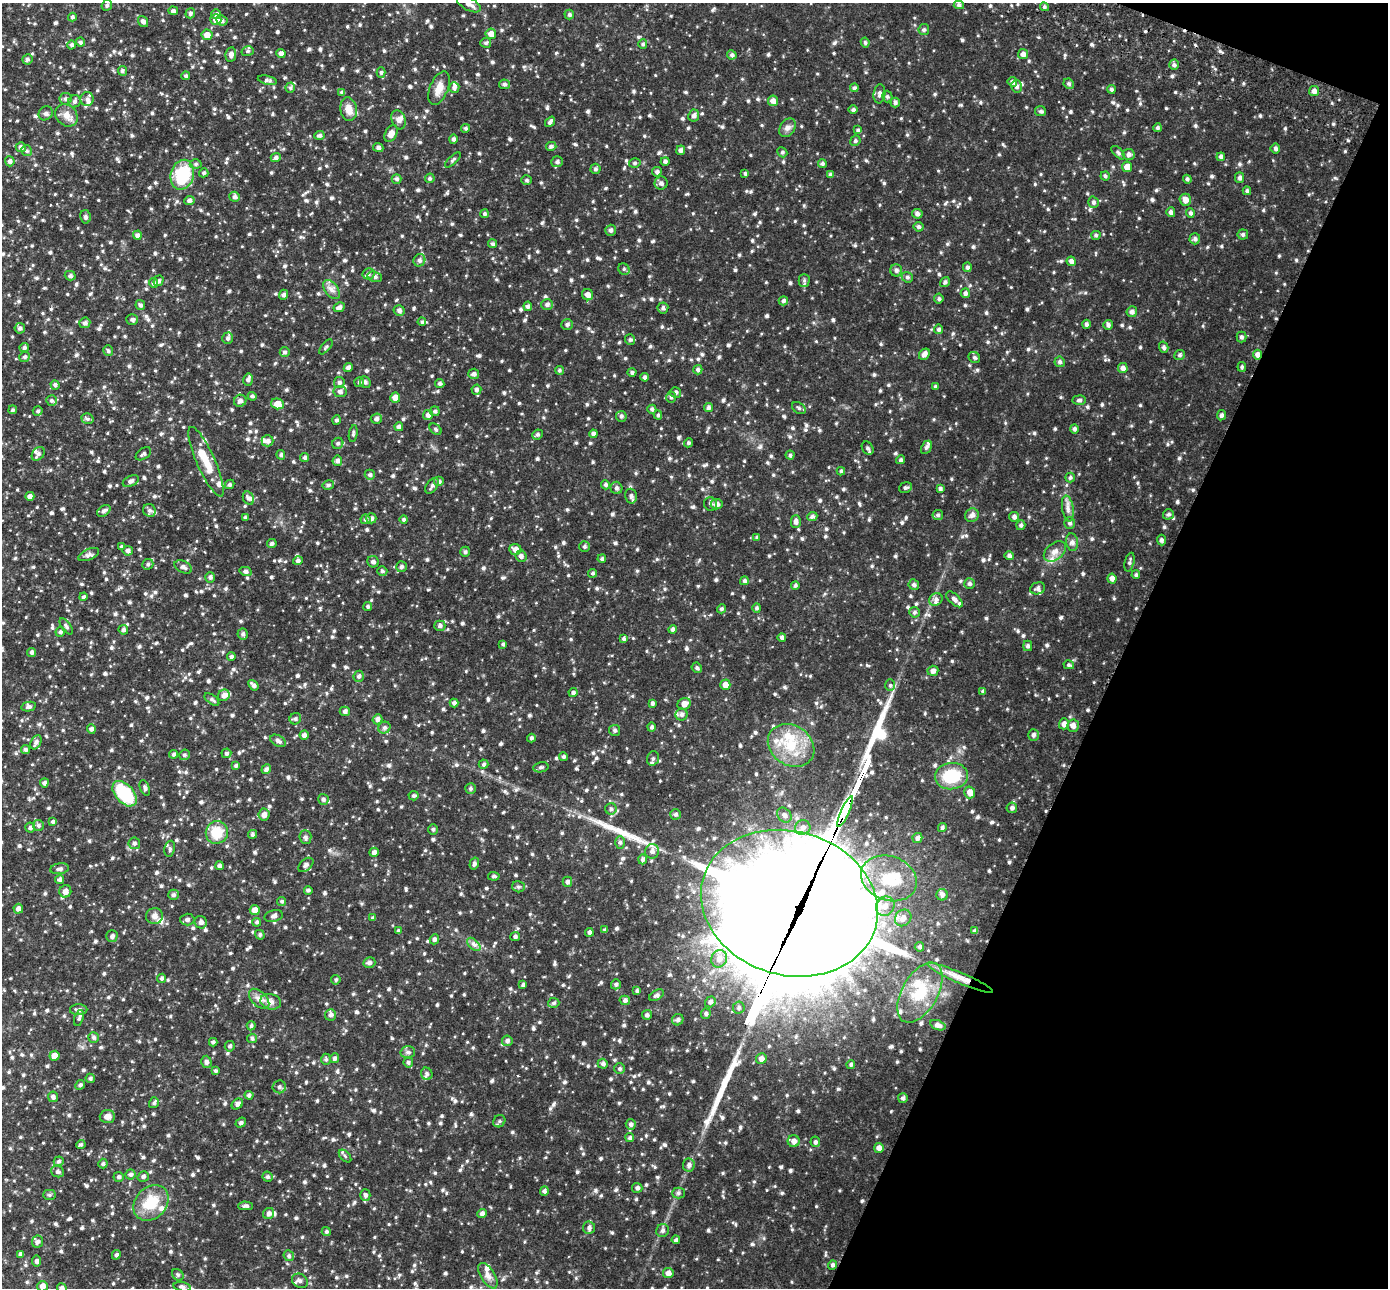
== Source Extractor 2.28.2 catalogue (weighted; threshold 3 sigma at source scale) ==
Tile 8 of 4 x 4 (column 4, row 2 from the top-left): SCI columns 4185-5570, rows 2769-4054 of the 5600 x 5668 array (HDU 1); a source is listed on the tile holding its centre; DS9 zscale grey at full resolution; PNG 1390 x 1290 px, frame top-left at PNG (2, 3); each listed source drawn as its Kron ellipse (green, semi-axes under 4 px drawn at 4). Shown black and unused: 20% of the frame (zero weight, under 2 of 3 exposures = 3% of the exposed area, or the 3 px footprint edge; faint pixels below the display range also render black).
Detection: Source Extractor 2.28.2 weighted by HDU 2 'WHT'; one run over the whole footprint, this tile lists its part. Background 0.0836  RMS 0.011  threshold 0.0492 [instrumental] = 3 sigma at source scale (4.5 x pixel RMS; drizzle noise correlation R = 1.50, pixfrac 1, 0.05/0.05 arcsec/px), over >= 5 px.
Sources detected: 1287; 1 inside a brighter object's white glare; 4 long thin detections or spike segments (spike, bleed or trail) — neither listed nor drawn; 34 inside a brighter listed object's ellipse — not listed separately; of the other 1248, all 500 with FLUX_AUTO >= 1.84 (the completeness limit of this list) listed and drawn (748 fainter detections not listed), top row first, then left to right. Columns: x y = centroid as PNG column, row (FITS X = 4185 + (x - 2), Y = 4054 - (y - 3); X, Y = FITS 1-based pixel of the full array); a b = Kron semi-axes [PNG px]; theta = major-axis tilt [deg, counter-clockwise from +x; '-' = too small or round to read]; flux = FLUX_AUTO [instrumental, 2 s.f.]
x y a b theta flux
469 4 13 6 -29 5.8
107 5 5 5 - 2.1
959 5 5 4 - 2
1044 7 4 4 - 1.8
173 11 5 4 - 2.8
190 13 5 4 - 2.3
216 14 5 5 - 3.4
569 15 5 4 - 2.2
72 17 4 4 - 2
216 20 5 5 - 8.6
222 20 6 5 - 2.6
143 21 6 4 -54 3.7
924 30 5 5 - 2.2
491 34 5 5 - 6.4
207 35 5 5 - 7
80 42 5 4 - 2.1
486 43 5 5 - 1.9
865 43 5 4 - 2
643 44 5 4 - 1.9
72 45 4 4 - 2.6
248 51 6 5 - 1.8
281 53 4 4 - 3.4
1023 54 5 5 - 3.9
231 55 7 5 82 4.1
732 55 5 4 - 2.3
27 59 5 5 - 2.2
1174 65 5 4 - 2.1
122 71 5 4 - 2.3
381 72 5 4 - 1.9
186 76 4 4 - 2.2
267 80 10 4 -13 2.7
1012 82 5 4 - 3.1
504 84 5 5 - 2.4
1069 84 5 5 - 2.1
1016 86 6 5 - 3.1
454 87 5 5 - 2.7
290 88 5 4 - 1.9
439 88 18 9 68 9.4
854 88 4 4 - 2.2
1111 89 4 4 - 2
1314 91 5 5 - 4.7
342 92 4 3 - 2.3
879 94 9 6 83 3.4
887 97 6 5 - 2.1
66 99 6 6 - 2.5
87 99 7 6 - 3.5
74 101 6 6 - 2.9
773 101 5 5 - 5.2
895 102 5 4 - 2.5
349 109 12 8 -81 9.2
853 110 5 4 - 2
1040 111 5 5 - 2.2
46 113 7 6 - 2.5
66 115 12 10 -41 7.2
694 115 6 5 - 3.6
399 120 10 6 -70 4
550 122 6 3 51 2.7
466 128 4 4 - 1.8
787 128 10 7 58 4
1157 128 4 4 - 1.9
858 130 4 4 - 1.9
391 134 9 5 62 6.7
319 135 5 4 - 2.4
453 139 4 4 - 2.5
855 141 5 5 - 1.9
551 146 5 4 - 2.5
21 147 5 5 - 3.6
378 148 5 4 - 2.9
1275 148 5 5 - 2.6
681 150 5 4 - 3.2
27 151 5 5 - 1.9
782 152 5 5 - 1.9
1118 153 8 4 -45 2.1
1128 154 6 5 - 3.6
1221 157 4 4 - 2.9
276 158 5 4 - 2.7
453 160 10 3 43 1.8
10 161 5 5 - 2.8
665 161 4 4 - 2.5
557 162 6 5 - 2.5
635 163 6 4 16 2
196 164 6 5 - 2.2
822 164 4 4 - 2.1
1127 167 5 5 - 8
595 169 5 5 - 2.1
657 172 5 4 - 2.6
204 173 4 4 - 2
745 173 4 3 - 1.9
182 175 15 11 75 50
830 175 4 4 - 2.2
1105 176 4 4 - 2
430 178 5 4 - 1.9
1240 178 5 4 - 2.8
397 179 5 4 - 2.2
1187 179 4 4 - 2.2
526 180 5 5 - 2.1
661 183 6 6 - 3.4
1247 191 4 4 - 2.2
235 197 5 5 - 3
189 200 5 4 - 2.9
1185 200 6 5 - 6.7
1093 202 5 5 - 2.4
1171 212 5 4 - 3.5
1190 213 5 4 - 2.4
484 214 4 4 - 1.8
917 214 5 5 - 3.2
85 217 6 5 - 2.4
918 227 5 5 - 2
611 230 5 5 - 2.4
1243 234 5 5 - 1.9
137 235 4 4 - 3.4
1096 235 4 4 - 1.9
1195 239 5 5 - 2.6
493 244 4 4 - 2.2
419 260 6 5 - 3
1071 261 5 4 - 3.8
967 267 5 4 - 2.5
624 269 6 5 - 2
896 270 6 6 - 2.7
368 274 6 6 - 2.6
70 276 5 5 - 2.5
375 277 7 5 -15 2.5
907 277 6 5 - 2.2
159 281 5 4 - 2.7
804 281 6 5 - 1.9
945 282 5 4 - 1.9
153 283 5 4 - 2.6
331 289 11 6 -54 4.8
965 293 5 4 - 2.5
284 295 5 4 - 2.9
588 295 6 5 - 4.8
939 299 5 4 - 2.1
783 301 4 4 - 2.4
547 304 6 5 - 3.1
140 305 5 4 - 2.4
528 306 4 4 - 2.5
339 307 6 4 28 3.2
663 308 5 5 - 2.2
399 310 5 5 - 3.3
1132 312 5 5 - 3.1
132 319 6 5 - 2.5
422 322 4 4 - 1.9
85 323 5 5 - 2.8
567 324 6 5 - 2.5
1086 324 4 4 - 2.5
1108 325 5 4 - 2.5
20 328 5 5 - 2.5
938 329 4 4 - 2.3
1241 337 5 5 - 2.2
228 338 6 5 - 2.7
630 340 5 5 - 2
326 347 9 4 49 1.9
1164 347 6 4 -75 2.5
24 348 5 4 - 2.5
108 351 5 5 - 1.9
285 352 5 5 - 2.4
924 354 6 5 - 4.7
1180 355 5 5 - 2
1258 355 5 4 - 4.2
25 357 5 5 - 2.3
974 357 6 5 - 1.8
1060 362 5 5 - 2.2
1242 367 5 4 - 1.9
348 368 5 4 - 3.7
1123 368 5 5 - 4.1
559 370 4 4 - 1.9
698 370 5 4 - 2.4
632 373 4 4 - 2.3
474 374 5 5 - 2.8
645 377 4 4 - 2.6
248 380 6 4 76 2.5
339 382 5 5 - 2.5
359 382 5 5 - 2
365 382 6 5 - 2.4
440 383 4 4 - 2.3
55 385 5 4 - 2.2
935 387 4 3 - 2
476 390 5 5 - 2.5
340 392 6 5 - 3.3
676 392 5 5 - 2.4
252 396 4 4 - 2
395 397 5 5 - 7.4
671 397 5 5 - 2
52 400 5 5 - 1.9
1079 400 7 4 3 2.4
240 401 6 6 - 3.9
277 404 6 5 - 9.4
708 408 4 4 - 2.7
799 408 7 5 -36 2.3
652 409 4 4 - 2.3
13 410 4 4 - 2.1
38 411 5 5 - 2
435 411 5 5 - 2.2
428 415 5 5 - 4
658 415 4 4 - 1.9
1221 415 5 4 - 2.4
621 416 5 5 - 2.3
87 419 6 5 - 2.1
376 419 5 5 - 2.9
337 420 4 4 - 2.4
399 427 4 4 - 3.5
436 429 7 5 -42 1.9
1074 429 5 4 - 2.4
353 434 8 4 80 1.8
593 434 4 4 - 3.9
537 435 5 5 - 2.2
267 441 6 5 - 3.9
338 443 6 5 - 2.1
688 443 5 4 - 1.9
926 447 7 5 63 2.4
868 448 7 5 -59 2.6
38 454 8 5 53 2.8
143 454 9 5 34 2.1
281 455 5 4 - 1.9
790 455 4 4 - 1.8
305 457 4 4 - 2.5
901 460 4 4 - 2.1
337 461 5 5 - 3.5
206 462 38 9 -66 19
841 471 4 4 - 2
370 475 5 5 - 2.3
1070 478 5 4 - 2
131 481 8 5 25 3.6
439 482 5 5 - 2.6
230 484 5 4 - 2
328 485 6 4 13 2.1
605 485 4 4 - 2.3
432 486 9 5 57 2.9
616 488 6 6 - 2.9
905 488 6 5 - 2.1
940 489 4 3 - 2.1
30 496 4 4 - 3.8
631 496 7 6 - 3.2
248 498 7 5 -62 2.9
710 504 7 6 - 2.4
717 504 6 5 - 4.1
1068 508 13 5 -81 5.1
149 510 7 6 - 2.7
104 511 7 5 34 2.9
1168 514 6 5 - 2
938 515 5 5 - 2
972 515 7 6 - 4
812 516 5 4 - 2.7
1014 517 5 4 - 3
245 518 3 3 - 2
371 518 5 5 - 3.1
365 519 5 5 - 2.3
404 519 4 4 - 2.2
796 522 6 5 - 3.7
1070 523 6 5 - 2.6
1021 525 5 4 - 2.2
757 537 4 4 - 2.1
1161 540 5 4 - 2.4
1072 542 9 6 -82 3
272 544 5 4 - 2.3
584 546 5 5 - 2
121 547 4 4 - 2.1
515 549 6 5 - 6.2
128 551 5 5 - 3
465 552 5 4 - 1.9
1055 552 12 8 39 6.3
89 555 11 5 24 3
521 556 6 5 - 3.2
1009 556 5 4 - 2.7
602 559 4 4 - 2.3
298 560 5 4 - 2.5
373 562 6 5 - 2.9
1130 562 9 4 76 2.5
148 564 5 5 - 1.9
183 567 9 5 -27 3.5
401 567 5 5 - 2.5
246 571 6 4 -15 2.6
382 571 5 4 - 1.9
593 573 4 4 - 1.9
1136 575 4 4 - 1.9
210 577 5 5 - 2.5
1112 578 5 4 - 4.6
744 581 4 4 - 2.3
969 583 5 5 - 2.5
795 585 4 4 - 2.2
914 585 5 5 - 2.6
1038 588 7 6 - 2.6
83 597 4 4 - 2.2
936 599 7 6 - 3.1
954 599 10 5 -44 3.7
368 607 4 4 - 2
757 608 5 4 - 2.1
721 609 4 4 - 2
915 612 5 5 - 2.1
66 626 9 4 -54 2.6
440 626 5 5 - 2.6
672 629 4 4 - 2.9
123 630 5 5 - 2.5
60 632 5 4 - 2
243 634 5 5 - 2.4
782 637 4 4 - 2.4
624 639 4 4 - 2.2
503 644 4 3 - 1.9
1028 646 5 4 - 2.2
32 652 4 4 - 2.5
231 657 4 4 - 2.3
1069 665 5 4 - 1.9
697 668 5 5 - 2
933 671 5 5 - 3.9
359 676 5 5 - 2.6
253 685 6 4 -52 3.1
725 685 5 5 - 7.6
890 685 6 5 - 1.9
983 691 4 4 - 2
573 693 4 4 - 2.7
224 695 6 5 - 4.4
212 699 8 4 -36 2.3
454 703 4 4 - 3
652 703 4 4 - 2.4
684 704 7 6 - 6.6
29 707 7 4 12 2.9
345 711 5 5 - 2.7
681 714 6 6 - 3.3
295 719 6 5 - 2.2
377 719 5 5 - 3.8
1064 724 5 5 - 5.2
1073 726 6 6 - 5.1
652 727 4 4 - 2.1
384 728 6 5 - 2.6
91 729 5 4 - 2.7
615 730 5 5 - 2.3
304 735 4 4 - 3.5
1033 735 6 5 - 2.7
531 738 4 4 - 2.2
278 741 8 5 -30 3.2
36 742 7 5 64 3.6
791 745 25 20 -35 35
26 750 4 4 - 2.4
226 753 5 5 - 2.2
174 754 4 4 - 2
184 755 5 5 - 2.2
563 757 4 4 - 2.1
653 758 7 6 - 2.7
483 764 5 4 - 2
236 766 4 4 - 2
541 767 8 5 10 2.5
266 769 5 4 - 2.9
951 776 16 13 6 36
44 783 4 4 - 3
145 788 8 4 -69 2.3
471 789 5 5 - 2.1
970 792 6 5 - 6.9
125 794 15 9 -48 51
413 796 5 4 - 1.9
323 799 5 5 - 2.4
1012 808 5 5 - 2.5
611 809 6 5 - 2.4
845 812 16 3 66 460
676 814 5 5 - 2.3
264 815 6 5 - 5.4
784 815 8 6 -47 4
53 822 4 4 - 2.4
38 825 5 5 - 2.4
803 827 8 7 - 4.6
30 828 5 5 - 2.4
942 828 4 4 - 2
433 829 5 4 - 2
217 832 11 11 - 22
252 834 4 4 - 2.3
305 837 7 6 - 2.8
917 838 5 5 - 3.9
620 842 6 5 - 2.1
134 843 6 5 - 2.5
170 849 8 5 79 2.5
652 851 7 7 - 4.4
374 852 5 4 - 3.4
643 859 5 4 - 2.4
474 864 6 4 74 2.9
306 865 9 5 41 3.6
219 866 4 4 - 2.7
60 869 9 5 9 2.8
494 876 6 3 -5 2
889 878 29 22 -19 49
60 880 4 4 - 2.3
567 882 5 5 - 2.7
518 887 6 5 - 2.1
308 890 4 4 - 2
65 891 6 6 - 5.5
173 895 5 5 - 2.5
942 895 5 5 - 2.9
282 901 4 4 - 2
789 903 90 72 -16 19000
885 906 10 9 - 7.5
18 909 5 4 - 4.5
255 910 5 5 - 8.7
154 916 8 8 - 5
274 916 9 5 12 3.3
373 918 4 4 - 2.2
903 918 9 7 47 5.8
187 920 7 6 - 2.7
201 922 6 6 - 3.5
257 922 4 4 - 2.1
605 930 4 4 - 2.1
398 931 4 4 - 2
975 931 4 3 - 2.2
589 932 4 4 - 2.7
260 935 5 4 - 2
112 936 6 5 - 2.9
515 936 5 4 - 2.4
434 939 5 4 - 2.9
474 944 8 4 -44 2.9
919 947 5 4 - 2
719 959 9 7 68 6.5
369 962 6 5 - 2.7
162 978 4 4 - 2
960 978 35 5 -23 12
336 980 5 4 - 1.9
616 984 5 5 - 2.2
523 985 4 4 - 2.1
637 991 4 3 - 2
920 993 33 18 60 34
657 995 8 5 30 2.8
259 999 12 7 -44 5.8
625 1000 5 4 - 2.6
271 1002 10 7 -15 5.7
710 1002 5 5 - 3.2
554 1003 5 5 - 2.2
739 1008 6 6 - 2.4
79 1010 9 5 1 3.5
706 1014 5 5 - 2.2
330 1015 6 5 - 3
647 1015 5 4 - 2.8
79 1018 8 4 72 2.3
678 1020 6 5 - 2.7
938 1025 8 4 -19 4
251 1026 5 4 - 2.1
94 1037 5 5 - 2.2
252 1038 5 4 - 2.2
507 1041 5 5 - 2.9
213 1042 4 4 - 2.3
230 1046 5 5 - 2.1
408 1052 7 6 - 2.5
55 1056 5 5 - 7.7
335 1058 5 4 - 2.8
326 1059 6 5 - 1.9
761 1059 5 5 - 5.1
206 1062 6 5 - 2.9
408 1062 5 5 - 2.2
603 1064 5 5 - 2.6
851 1064 4 4 - 2
620 1069 5 5 - 2.1
215 1071 4 4 - 1.9
427 1074 6 5 - 2
90 1078 5 4 - 2
80 1085 5 4 - 2.2
279 1087 7 6 - 2.8
249 1095 4 4 - 2.6
53 1097 5 5 - 3.3
903 1098 5 5 - 2
154 1103 6 5 - 2.2
237 1104 6 5 - 3
107 1117 8 6 3 5.4
499 1121 6 5 - 2.3
241 1123 5 4 - 2.2
631 1124 5 5 - 2.6
630 1138 4 4 - 2.2
794 1141 6 6 - 5.1
815 1142 5 5 - 2.3
81 1144 4 4 - 1.9
879 1148 5 5 - 5.1
345 1156 7 4 -46 1.9
59 1161 5 4 - 2.1
103 1164 5 4 - 1.9
689 1165 6 6 - 3.5
57 1172 7 5 -22 2.3
130 1174 5 5 - 2.3
143 1176 6 5 - 2.5
119 1177 5 5 - 2.3
268 1177 5 5 - 2.1
637 1188 5 5 - 2.7
544 1191 5 4 - 2.4
678 1193 6 5 - 2
49 1195 6 5 - 1.8
365 1195 6 5 - 2.9
151 1203 20 15 47 29
246 1206 7 4 -1 2.4
269 1213 6 5 - 3.2
482 1213 4 4 - 3.6
589 1228 6 6 - 3.1
326 1231 4 4 - 1.9
663 1231 7 6 - 2.7
676 1240 4 4 - 2.2
38 1242 6 5 - 3
21 1254 4 4 - 3.2
116 1255 5 4 - 2
289 1256 6 5 - 1.9
37 1261 5 4 - 2.8
832 1265 5 4 - 2.2
668 1273 5 5 - 4.9
178 1275 6 5 - 1.9
488 1276 14 7 -58 5.5
300 1281 8 6 -32 3.5
42 1286 5 5 - 4.9
182 1287 9 4 -10 2.7
62 1288 5 4 - 3.2
Overlapping masked pixels (flux is a lower limit): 4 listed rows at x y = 1258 355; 845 812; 789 903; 960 978
Isophote crosses this tile's border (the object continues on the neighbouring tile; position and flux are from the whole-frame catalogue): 2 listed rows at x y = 469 4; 62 1288
Unlisted compact peaks at least as high as the median listed source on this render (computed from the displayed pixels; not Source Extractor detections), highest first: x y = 1345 151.